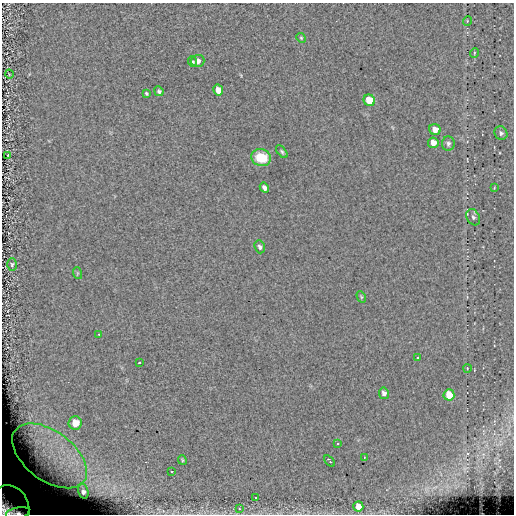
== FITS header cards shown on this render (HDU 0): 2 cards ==
NAXIS1  =                  512
NAXIS2  =                  512

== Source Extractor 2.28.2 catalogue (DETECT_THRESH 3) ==
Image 512 x 512 px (HDU 0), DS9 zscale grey, 1 PNG px = 1 image px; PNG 516 x 516 px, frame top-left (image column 1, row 512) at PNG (2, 3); each listed source drawn as its Kron ellipse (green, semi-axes under 4 px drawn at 4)
Background -0.00573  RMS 5.2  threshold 15.5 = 3 sigma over >= 5 px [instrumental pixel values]
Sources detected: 43; all 43 listed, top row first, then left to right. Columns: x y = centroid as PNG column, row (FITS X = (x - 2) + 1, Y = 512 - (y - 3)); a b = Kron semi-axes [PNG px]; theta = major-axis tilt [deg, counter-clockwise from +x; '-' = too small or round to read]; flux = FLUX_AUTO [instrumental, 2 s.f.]
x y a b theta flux
467 21 5 3 - 290
301 38 5 4 - 460
474 53 5 3 - 300
198 61 6 6 - 1800
193 62 6 4 -66 430
9 74 5 3 - 220
218 90 5 4 - 3800
159 91 5 4 - 680
146 93 4 3 - 450
369 100 6 5 - 9900
435 129 6 5 - 2700
501 133 7 6 - 870
433 143 5 5 - 3100
448 144 7 6 - 850
282 152 7 4 -52 620
8 155 2 2 - 220
261 158 10 8 -18 11000
264 188 5 4 - 1100
494 188 3 2 - 240
473 217 8 6 -62 930
260 247 7 5 -69 910
12 265 6 4 88 580
77 273 6 4 -72 390
361 297 6 4 -60 470
99 334 3 3 - 440
418 357 3 3 - 480
139 363 3 2 - 510
467 368 4 3 - 230
384 393 6 5 - 1400
449 395 5 5 - 8800
75 423 7 6 - 5500
337 444 3 3 - 340
49 456 43 24 -37 34000
364 457 3 2 - 200
182 460 5 3 - 390
330 461 6 3 -55 1200
171 471 3 2 - 520
83 491 8 5 -74 1500
256 498 3 2 - 380
358 506 5 5 - 3600
239 509 3 2 - 600
6 510 25 23 79 25000
18 513 12 5 10 6600
At the frame edge (FLAGS 8, measured only in part): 1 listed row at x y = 18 513